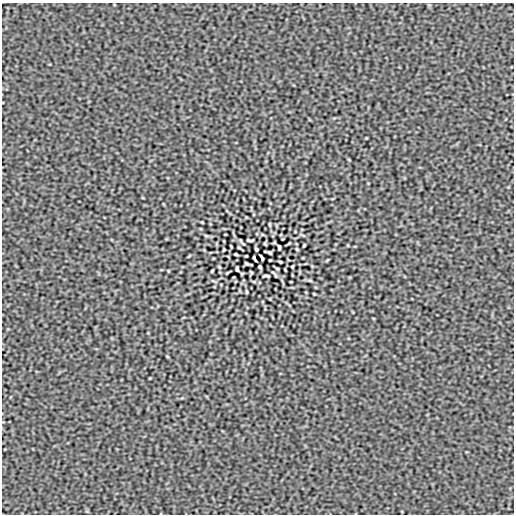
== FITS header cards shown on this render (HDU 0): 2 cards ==
NAXIS1  =                  512
NAXIS2  =                  512

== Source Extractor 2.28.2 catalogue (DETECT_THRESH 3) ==
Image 512 x 512 px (HDU 0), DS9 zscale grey, 1 PNG px = 1 image px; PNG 516 x 516 px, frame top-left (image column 1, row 512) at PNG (2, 3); no overlay
Background 3.28e-07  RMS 6.9e-05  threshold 2.07e-04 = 3 sigma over >= 5 px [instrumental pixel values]
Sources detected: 29; all 29 listed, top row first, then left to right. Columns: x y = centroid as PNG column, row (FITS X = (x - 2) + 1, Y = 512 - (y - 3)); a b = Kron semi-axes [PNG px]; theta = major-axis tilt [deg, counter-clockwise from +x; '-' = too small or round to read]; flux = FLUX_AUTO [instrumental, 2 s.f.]
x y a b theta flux
349 160 4 2 - 0.0034
202 222 3 2 - 0.0034
270 224 5 2 - 0.0047
250 240 7 3 -1 0.0064
304 245 3 2 - 0.0046
239 247 3 2 - 0.0041
279 247 4 3 - 0.0072
256 249 4 3 - 0.0057
297 249 3 2 - 0.0041
224 250 3 2 - 0.0041
269 253 4 3 - 0.006
236 254 4 2 - 0.0055
254 258 6 2 -64 0.0069
262 258 6 2 -64 0.0069
270 260 3 2 - 0.0034
280 262 3 2 - 0.0051
247 263 4 3 - 0.006
292 266 3 2 - 0.0041
219 267 3 2 - 0.0041
260 267 4 3 - 0.0057
277 268 4 2 - 0.004
237 269 4 3 - 0.0072
212 271 3 2 - 0.0046
273 272 11 2 -36 0.0064
266 276 7 2 -3 0.0065
310 280 6 3 -19 0.0051
246 292 5 2 - 0.0046
314 294 3 2 - 0.0034
167 356 4 2 - 0.0034